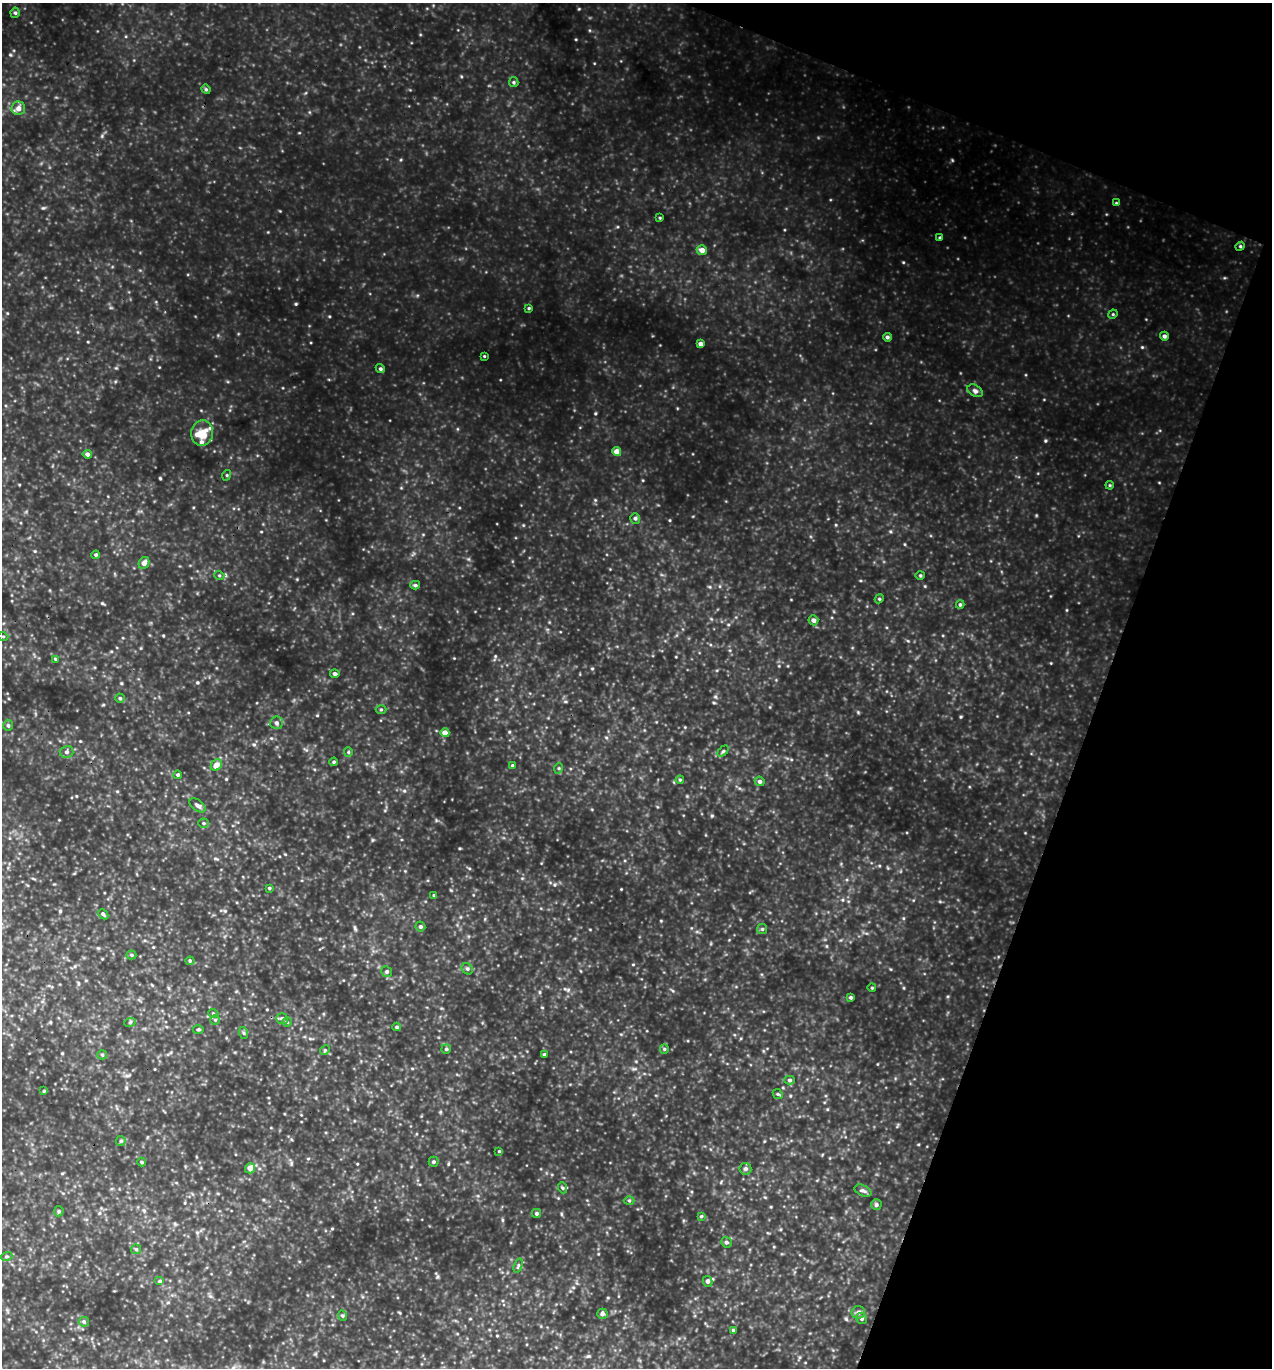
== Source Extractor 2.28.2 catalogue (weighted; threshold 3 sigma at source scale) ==
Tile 8 of 4 x 4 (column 4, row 2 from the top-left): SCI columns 4103-5372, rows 2758-4123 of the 5508 x 5494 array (HDU 1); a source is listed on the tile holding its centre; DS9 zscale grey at full resolution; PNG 1274 x 1370 px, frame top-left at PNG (2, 3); each listed source drawn as its Kron ellipse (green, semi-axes under 4 px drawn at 4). Shown black and unused: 18% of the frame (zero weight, under 3 of 5 exposures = <1% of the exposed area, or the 3 px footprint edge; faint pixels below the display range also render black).
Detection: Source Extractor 2.28.2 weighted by HDU 2 'WHT'; one run over the whole footprint, this tile lists its part. Background 0.736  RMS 0.12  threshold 0.525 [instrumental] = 3 sigma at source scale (4.5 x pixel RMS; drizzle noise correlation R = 1.50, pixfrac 1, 0.05/0.05 arcsec/px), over >= 5 px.
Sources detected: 106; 3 inside a brighter listed object's ellipse — not listed separately; the other 103 listed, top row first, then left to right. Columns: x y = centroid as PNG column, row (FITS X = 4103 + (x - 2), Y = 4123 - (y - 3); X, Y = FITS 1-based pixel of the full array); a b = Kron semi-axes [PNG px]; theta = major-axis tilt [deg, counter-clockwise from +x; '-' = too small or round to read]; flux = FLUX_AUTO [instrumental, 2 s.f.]
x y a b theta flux
15 13 5 4 - 18
514 82 5 4 - 16
206 89 5 4 - 15
18 108 7 7 - 56
1116 203 4 4 - 10
660 218 4 3 - 9.3
940 238 4 3 - 17
1240 246 5 4 - 15
702 250 5 5 - 72
529 308 4 4 - 11
1113 314 5 4 - 12
1164 336 4 4 - 28
887 337 4 4 - 22
700 344 4 4 - 41
484 356 3 2 - 8.5
380 369 5 4 - 17
975 391 8 5 -30 29
202 433 13 11 84 140
617 452 4 4 - 110
87 454 5 4 - 29
227 475 5 3 - 11
1110 485 4 3 - 10
635 518 5 5 - 22
96 555 4 3 - 15
144 563 6 5 - 54
219 575 5 3 - 11
920 576 5 3 - 12
415 585 5 4 - 17
879 599 5 3 - 11
960 605 4 4 - 15
813 620 5 5 - 38
3 636 5 3 - 9.6
55 659 4 3 - 11
335 674 5 4 - 27
120 698 4 4 - 16
381 709 5 3 - 12
276 723 6 6 - 28
8 725 5 5 - 19
445 733 4 4 - 79
723 751 6 4 44 15
66 752 7 6 - 31
348 752 5 4 - 13
334 762 4 3 - 13
216 765 6 5 - 68
513 766 4 4 - 16
559 768 5 3 - 11
178 775 4 4 - 15
680 780 4 4 - 12
760 781 5 4 - 26
197 805 9 5 -37 33
203 823 5 4 - 15
269 888 4 3 - 13
434 895 4 3 - 10
103 914 6 3 -46 18
420 927 5 4 - 26
762 929 5 5 - 16
131 955 5 4 - 15
190 961 4 4 - 12
467 969 6 5 - 20
387 972 5 5 - 24
872 988 4 3 - 8.9
851 997 4 4 - 17
213 1013 5 3 - 11
282 1019 6 5 - 30
215 1020 4 4 - 15
130 1022 6 3 19 14
287 1022 4 4 - 13
397 1027 4 4 - 14
198 1029 5 3 - 12
244 1033 6 4 -71 14
446 1049 5 5 - 14
664 1049 5 4 - 14
325 1050 5 4 - 15
544 1054 4 3 - 11
102 1055 5 4 - 14
789 1080 5 4 - 20
44 1091 4 3 - 11
778 1094 5 4 - 15
121 1141 5 5 - 16
499 1151 4 3 - 9.9
142 1162 4 4 - 12
434 1162 5 5 - 18
250 1168 5 5 - 81
745 1169 6 5 - 29
563 1188 6 3 -70 14
863 1191 9 5 -26 31
629 1200 5 3 - 12
876 1205 5 5 - 24
59 1211 5 4 - 16
536 1213 4 4 - 20
701 1216 4 3 - 11
726 1242 5 5 - 24
136 1249 5 5 - 15
7 1256 6 3 18 16
518 1266 7 4 72 17
160 1281 5 4 - 15
708 1281 5 5 - 34
858 1312 7 6 - 39
602 1314 5 5 - 31
343 1316 5 3 - 13
862 1319 5 5 - 21
84 1322 5 4 - 20
733 1330 4 4 - 14
Unlisted compact peaks at least as high as the median listed source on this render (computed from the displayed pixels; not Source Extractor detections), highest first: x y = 296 304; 1142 347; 1045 441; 903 262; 10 55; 160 478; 102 603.